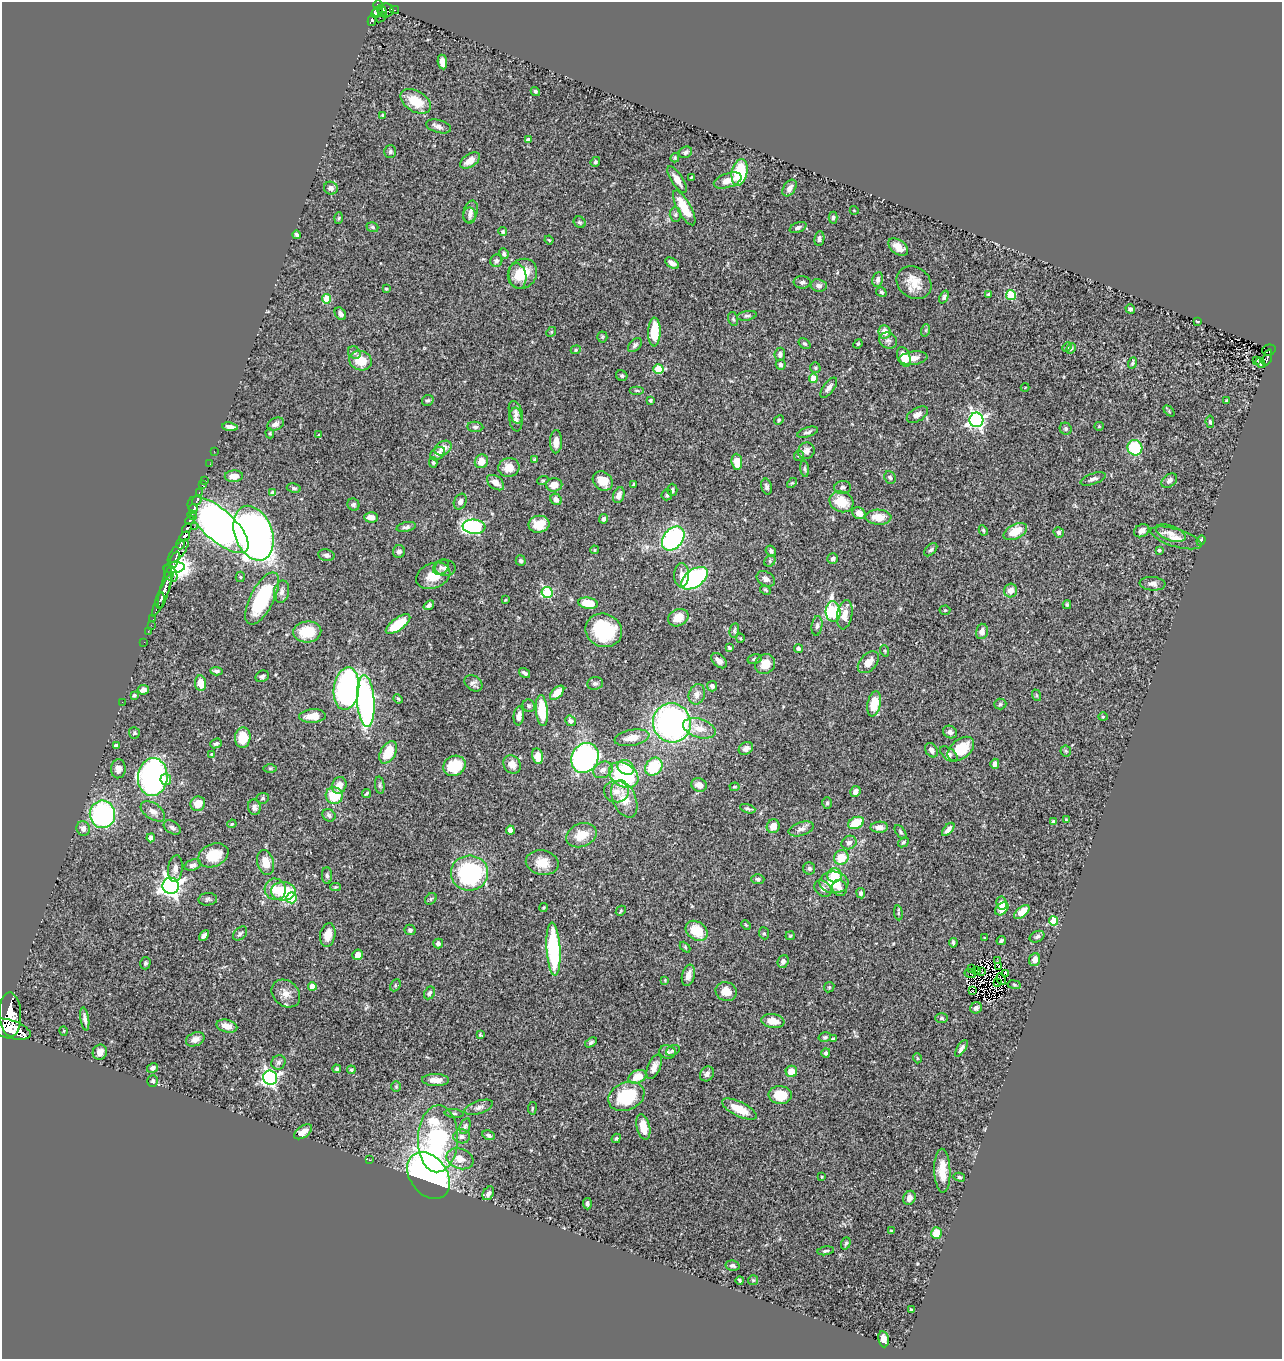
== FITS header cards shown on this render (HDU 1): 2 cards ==
NAXIS1  =                 1280
NAXIS2  =                 1357

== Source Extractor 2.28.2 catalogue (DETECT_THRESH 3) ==
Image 1280 x 1357 px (HDU 1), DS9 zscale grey, 1 PNG px = 1 image px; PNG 1284 x 1361 px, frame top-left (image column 1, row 1357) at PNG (2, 2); each listed source drawn as its Kron ellipse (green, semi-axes under 4 px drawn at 4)
Background 0.791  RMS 0.025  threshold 0.0746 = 3 sigma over >= 5 px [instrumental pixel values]
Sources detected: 443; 4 with non-positive FLUX_AUTO (blend fragments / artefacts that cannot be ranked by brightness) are neither listed nor drawn; the other 439 listed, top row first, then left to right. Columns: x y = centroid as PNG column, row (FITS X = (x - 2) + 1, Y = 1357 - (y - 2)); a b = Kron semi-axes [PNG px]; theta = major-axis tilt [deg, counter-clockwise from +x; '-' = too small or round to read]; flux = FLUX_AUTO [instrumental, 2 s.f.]
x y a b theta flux
378 5 5 4 - 320
382 10 5 4 - 230
395 10 4 3 - 17
386 11 8 7 - 320
377 12 6 4 42 200
381 17 6 2 37 65
372 20 6 4 75 170
442 62 7 4 -81 13
535 91 5 4 - 2.7
416 101 16 10 -31 42
383 115 3 3 - 2.2
439 126 13 6 -15 6.9
528 140 4 4 - 4.9
390 152 6 6 - 3.7
685 152 7 5 27 4
675 158 5 3 - 2
470 161 11 6 33 15
595 162 5 4 - 2.6
740 172 13 7 78 88
691 177 3 2 - 1.3
677 180 15 5 -57 14
728 180 14 7 18 15
331 188 7 6 - 8.5
790 188 9 6 56 8.4
684 208 19 6 -61 38
854 210 4 3 - 1.2
470 212 11 7 72 7.6
470 215 8 6 -90 5.2
675 215 7 5 -88 3.4
339 218 6 3 87 2.1
833 218 6 4 89 2.9
580 222 6 5 - 2.8
372 227 6 4 -19 2.8
798 227 9 5 22 5.2
503 231 4 4 - 2.1
296 235 4 3 - 3.3
819 239 7 5 83 4.9
549 240 4 3 - 1.6
898 247 11 7 -35 17
504 254 5 4 - 3.9
496 261 6 6 - 4.8
672 263 7 4 -33 8.2
522 274 15 14 - 38
517 276 13 9 -81 20
878 280 7 5 79 6
802 282 8 6 -3 4.9
914 283 18 15 -36 28
819 285 8 6 -9 8
386 289 3 3 - 1.6
881 292 5 4 - 2.9
988 294 4 3 - 2.2
1011 295 5 5 - 70
944 297 7 4 67 3.1
327 299 5 4 - 52
1130 309 5 4 - 4.6
340 314 7 5 -54 5.7
747 316 10 4 10 3.9
733 319 7 5 -73 2.8
1197 321 3 2 - 1.7
926 330 6 4 72 2.3
551 332 5 4 - 2
654 332 14 6 89 46
884 332 7 6 - 16
602 337 5 5 - 2.4
888 341 9 7 -26 5.9
804 344 6 4 -37 2.8
858 344 5 4 - 2
635 345 8 5 48 3.9
1067 347 5 4 - 2.2
1071 348 6 4 61 3.1
576 350 5 4 - 2
1269 350 7 5 15 130
354 353 7 5 -42 4
780 354 7 5 84 6.3
904 357 10 6 -70 25
1267 357 8 3 72 88
913 358 14 6 8 15
1257 360 4 3 - 2
361 361 11 9 -19 36
1132 363 5 3 - 2.7
1260 363 5 3 - 4.1
781 365 5 5 - 5.5
815 368 5 5 - 2.5
658 369 5 4 - 58
622 376 6 5 - 2.9
813 378 4 4 - 27
829 388 12 5 53 7.8
1025 388 4 3 - 1.3
637 390 7 3 0 2.2
428 400 6 5 - 3.2
650 400 3 3 - 2.6
1226 401 3 3 - 1.8
1169 411 6 4 -47 2
516 412 11 6 -73 6
917 415 11 6 31 8.4
516 420 12 6 -85 7.2
779 420 5 4 - 2.1
976 420 7 7 - 550
1210 422 6 4 -85 3.5
275 424 9 6 25 6.7
1099 426 4 4 - 1.6
230 427 8 4 -7 6.9
475 427 8 5 -6 4.4
1066 429 6 5 - 3.3
808 432 11 5 18 5.3
270 433 5 4 - 2
319 435 4 4 - 1.7
556 442 11 6 89 14
443 448 9 6 30 14
1135 448 8 7 - 77
214 451 2 2 - 8
806 451 8 8 - 11
438 454 8 6 36 8.5
799 456 5 5 - 2.7
535 460 4 4 - 2.7
481 461 7 6 - 16
433 462 5 4 - 2.3
737 462 8 5 -84 28
210 464 2 2 - 3.1
509 468 10 9 - 20
805 469 8 4 -83 3
234 476 9 5 3 14
890 477 6 5 - 3.6
1093 479 13 5 19 6.2
204 480 2 2 - 7.1
543 480 6 3 19 1.8
603 481 11 9 -38 23
1169 481 9 6 39 5.4
495 483 10 6 -37 12
792 483 6 3 43 1.9
633 484 3 2 - 1.7
202 485 3 2 - 20
554 485 8 6 1 18
766 487 8 5 -77 4.4
843 487 8 6 3 4.5
294 488 7 4 -9 3.8
672 490 6 5 - 3.6
199 492 3 2 - 74
273 493 4 4 - 14
619 495 8 5 71 11
667 495 5 5 - 2.9
556 499 6 5 - 9
197 500 5 3 - 170
460 502 8 6 63 7.1
841 502 12 10 -24 41
353 505 6 5 - 3.5
193 509 5 2 - 170
859 513 7 5 -32 15
192 515 5 3 - 210
371 517 7 5 -4 9.6
878 517 13 7 -1 24
603 519 5 4 - 4.9
190 520 5 3 - 280
539 524 10 8 8 26
218 525 38 15 -42 1300
194 527 2 2 - 9
406 527 10 4 13 4.5
474 527 11 7 -5 270
187 528 6 3 42 410
983 530 5 4 - 2.6
1015 531 13 7 27 33
1142 531 8 6 27 8.9
1059 532 5 5 - 3.6
253 533 28 18 -70 1000
1171 533 15 7 -21 12
185 536 6 4 36 130
673 538 13 9 51 270
1176 538 26 9 -17 19
1201 540 5 3 - 2.5
180 544 5 3 - 22
594 550 4 4 - 2.3
931 550 8 5 44 3.8
1159 550 4 4 - 2.8
178 551 14 6 50 310
399 551 6 6 - 5.7
771 551 6 5 - 4.9
326 555 8 6 -12 4.9
832 559 5 5 - 5
174 560 9 4 67 300
521 561 5 5 - 3.6
770 561 6 5 - 3
441 567 9 6 42 5
174 568 11 5 5 450
445 568 10 8 1 6.9
171 573 9 6 -62 160
682 575 12 7 90 14
433 576 18 12 22 31
240 577 5 4 - 2.2
694 578 15 8 35 270
766 579 10 7 -30 7.8
1153 584 13 7 -5 8.1
165 588 22 4 75 840
765 590 6 4 -28 2.1
1011 591 7 6 - 13
282 592 11 7 78 7.2
547 592 5 5 - 130
163 594 24 4 66 540
262 598 29 12 63 140
160 600 8 3 78 180
505 600 3 2 - 1.4
588 603 10 5 -9 42
429 605 6 4 37 4.9
1067 605 4 4 - 1.9
945 610 5 5 - 2.3
833 612 10 7 -84 180
845 615 15 7 81 18
678 618 11 8 25 23
153 619 2 2 - 4.1
398 624 14 6 36 54
151 625 2 2 - 8.7
817 626 10 5 82 4.5
604 630 18 16 -22 99
734 630 7 4 81 3.1
148 631 2 2 - 8.3
982 631 8 6 76 10
307 632 14 10 5 51
740 638 4 4 - 2
144 642 2 2 - 9.5
729 648 4 3 - 2.5
798 649 4 4 - 3.1
885 651 6 3 -71 1.7
755 659 7 5 13 3.1
719 661 9 6 -42 10
868 662 13 8 48 19
765 664 10 9 - 22
217 671 6 3 -4 4.1
524 673 6 3 -33 4.1
262 676 7 5 27 4.6
201 683 8 5 -83 30
474 683 10 7 -36 6.4
595 683 8 6 11 4.6
712 686 5 5 - 4.7
346 689 21 12 83 470
143 690 6 4 9 9
557 693 9 5 44 26
697 694 10 8 70 11
134 695 4 3 - 2.6
1036 695 6 3 -71 1.6
398 699 5 4 - 2
366 701 26 8 -86 380
122 702 2 2 - 110
874 704 13 6 79 32
1000 704 6 5 - 3.2
529 706 6 6 - 3.6
542 711 15 6 -85 57
313 716 13 6 4 24
519 716 9 5 84 9.5
1103 717 4 4 - 1.7
570 721 5 4 - 5.2
672 723 20 19 - 500
699 728 17 9 -17 24
950 732 7 6 - 6
134 733 6 5 - 2.7
243 738 10 7 84 41
632 738 18 8 11 20
216 743 6 4 22 3.6
116 745 4 3 - 4.4
746 748 7 6 - 8
961 749 15 9 40 49
931 750 8 6 -58 5.9
1066 751 5 5 - 2.6
388 752 12 7 59 39
211 754 4 3 - 1.3
949 754 10 5 -38 4.8
538 756 8 5 -78 24
585 758 15 13 60 400
512 764 10 8 -54 13
995 764 5 4 - 7.6
454 766 12 9 28 53
626 767 9 7 -28 27
654 767 10 8 49 77
270 768 7 4 -1 2.6
118 769 9 7 86 8.7
603 770 10 7 29 10
624 775 16 11 -33 160
153 777 19 14 84 520
166 779 5 5 - 13
339 785 8 7 - 14
380 785 8 4 -83 3.6
699 785 8 6 -22 14
734 787 5 4 - 2
855 791 5 5 - 8.8
616 792 12 11 - 17
367 793 5 3 - 2.8
334 796 8 8 - 45
263 798 6 5 - 2.7
624 799 19 11 -66 33
827 803 6 5 - 2.6
198 804 8 7 - 21
254 807 8 6 -77 5.4
748 809 8 4 -18 3.3
153 811 14 8 -34 9.8
102 814 14 13 - 270
329 815 7 6 - 4.7
1066 819 3 2 - 1.3
1053 822 4 4 - 4.7
856 823 8 5 23 44
232 824 5 4 - 2.2
773 826 7 6 - 12
172 827 9 6 -33 6
879 827 9 5 1 8.8
83 828 7 6 - 7.9
801 829 13 6 17 7
948 829 8 4 48 7.7
510 830 4 4 - 23
901 832 8 4 -53 3.2
581 835 16 11 21 32
151 838 4 4 - 13
903 842 6 4 40 2.8
849 843 8 6 27 5.7
213 855 16 11 24 45
841 857 7 7 - 29
265 862 13 8 -76 24
542 863 16 12 -12 26
193 865 8 5 18 5.7
809 868 6 6 - 3.7
175 869 13 7 83 9.5
469 873 18 17 - 220
327 875 8 5 -89 3.9
835 875 7 7 - 40
758 879 6 5 - 3.4
834 882 14 11 -2 40
171 886 8 8 - 910
335 887 5 4 - 1.7
840 888 8 7 - 7.3
275 889 11 10 - 20
823 889 9 7 -39 9.2
283 891 12 9 -2 61
861 893 5 4 - 4.2
291 898 5 5 - 75
208 899 9 6 5 4.7
431 899 6 5 - 2.6
1001 903 6 5 - 7.5
544 908 4 4 - 1.7
1002 909 7 5 42 27
621 911 5 3 - 1.6
1022 912 9 5 39 25
898 913 7 4 -83 2.2
1054 921 4 4 - 66
746 925 5 3 - 1.7
410 930 5 5 - 3.5
697 931 12 9 -37 46
240 933 8 5 45 4.1
764 933 6 5 - 2.8
204 935 6 4 43 6.7
328 935 12 7 79 22
790 936 4 4 - 1.8
1037 937 8 5 26 4.3
985 938 3 2 - 1.4
1001 940 5 3 - 3.4
438 943 5 5 - 4.7
953 943 5 3 - 2.9
685 947 6 4 -46 2
553 949 26 7 -86 170
358 955 5 5 - 13
1035 960 6 5 - 10
783 961 6 5 - 5.4
997 961 2 2 - 4.1
145 963 6 5 - 3.7
998 966 3 2 - 1.3
972 969 2 2 - 0.77
976 971 3 2 - 0.4
982 972 3 2 - 2.1
970 973 5 2 - 0.61
1006 973 4 3 - 1
688 975 11 6 76 13
1001 979 6 2 -62 2.2
665 980 4 3 - 1.3
998 983 3 2 - 1.6
395 985 6 5 - 2.6
1014 985 7 3 -9 2.1
312 986 4 4 - 25
829 987 5 4 - 2.1
973 990 3 3 - 1.2
726 991 11 9 -22 19
286 993 15 12 -43 17
430 993 7 5 63 4.2
976 1008 6 5 - 4.5
10 1014 22 11 -88 3900
941 1018 6 5 - 3.3
85 1019 11 4 -81 7.1
773 1021 11 7 -8 18
227 1026 10 6 -14 16
9 1029 22 9 -16 3300
64 1031 5 3 - 1.3
480 1035 3 2 - 1.7
825 1037 6 5 - 2.9
195 1039 10 6 23 9.5
833 1039 4 3 - 3.7
591 1042 6 4 34 3.9
961 1048 9 4 57 5.7
673 1050 7 5 27 2.8
100 1052 8 7 - 10
667 1052 8 7 - 5.8
826 1053 5 4 - 4.3
917 1058 5 3 - 1.4
278 1062 7 6 - 4.8
654 1067 13 6 66 11
152 1068 5 4 - 5.3
337 1069 4 4 - 2.7
351 1070 4 4 - 2.4
791 1071 6 6 - 21
707 1074 8 6 54 6.9
637 1077 9 6 23 30
270 1078 7 7 - 430
436 1080 13 6 -1 15
153 1081 6 5 - 3.8
396 1087 5 5 - 2
780 1095 11 9 -5 40
626 1096 18 14 23 83
479 1107 15 6 19 7
532 1108 6 3 83 1.9
739 1109 19 7 -26 35
454 1113 9 4 -5 3.3
465 1126 8 5 70 3.4
643 1127 13 6 -77 25
303 1132 10 5 35 11
489 1135 6 4 -24 4.7
462 1136 8 7 - 5.6
616 1138 5 3 - 2.3
438 1139 33 20 88 230
460 1159 14 10 -21 19
370 1160 2 2 - 1.1
942 1171 22 8 -88 29
429 1176 26 18 -53 710
822 1177 3 2 - 1.4
959 1177 5 4 - 2.6
488 1193 7 5 58 6.2
909 1198 7 6 - 8.3
587 1204 6 4 -86 3.9
891 1231 4 3 - 1.7
936 1233 5 5 - 32
846 1243 6 4 70 2.5
826 1251 8 4 10 3.1
733 1266 7 5 -12 3.6
740 1280 4 3 - 2.6
753 1280 5 5 - 2.1
911 1310 4 2 - 2
883 1339 8 5 -82 11
At the frame edge (FLAGS 8, measured only in part): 1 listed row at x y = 9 1029
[4 non-positive-flux detections neither listed nor drawn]